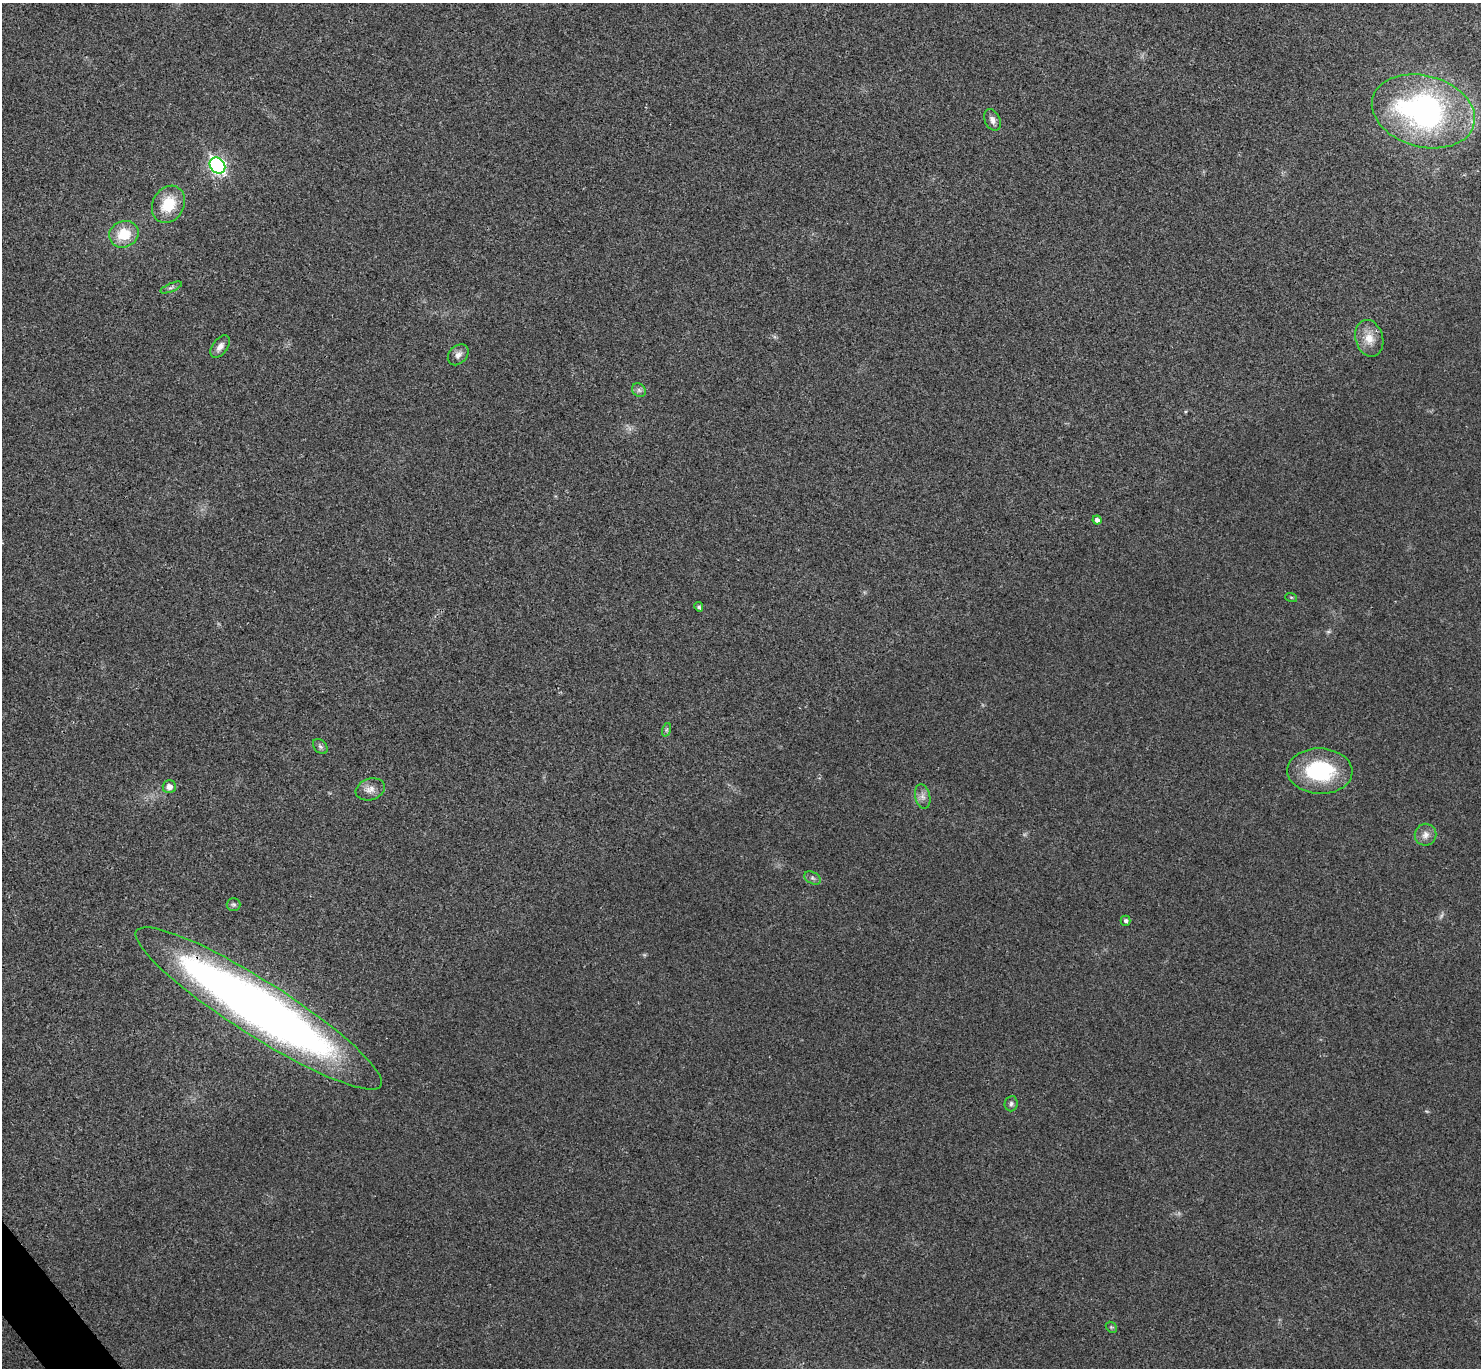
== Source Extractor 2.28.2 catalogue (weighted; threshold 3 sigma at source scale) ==
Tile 7 of 4 x 4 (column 3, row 2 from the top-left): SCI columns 2965-4443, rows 2894-4259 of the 5931 x 5927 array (HDU 1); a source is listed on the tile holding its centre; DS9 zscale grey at full resolution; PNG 1483 x 1370 px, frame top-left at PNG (2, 3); each listed source drawn as its Kron ellipse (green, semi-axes under 4 px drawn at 4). Shown black and unused: <1% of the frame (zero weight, under 3 of 4 exposures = <1% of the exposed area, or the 3 px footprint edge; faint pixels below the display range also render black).
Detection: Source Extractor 2.28.2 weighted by HDU 2 'WHT'; one run over the whole footprint, this tile lists its part. Background 0.0202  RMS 0.0059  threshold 0.0267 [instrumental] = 3 sigma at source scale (4.5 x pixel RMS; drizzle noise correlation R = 1.50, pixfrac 1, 0.05/0.05 arcsec/px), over >= 5 px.
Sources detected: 28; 2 too faint to see at this stretch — neither listed nor drawn; the other 26 listed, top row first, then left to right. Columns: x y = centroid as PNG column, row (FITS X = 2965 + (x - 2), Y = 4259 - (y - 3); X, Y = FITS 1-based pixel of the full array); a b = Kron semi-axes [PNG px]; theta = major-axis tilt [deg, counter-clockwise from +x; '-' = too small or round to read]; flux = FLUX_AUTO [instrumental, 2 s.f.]
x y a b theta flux
1423 111 52 35 -15 160
992 120 11 7 -63 2.9
217 165 9 7 -52 140
168 204 19 15 62 18
124 234 15 13 23 15
171 287 11 4 23 1.4
1369 338 19 14 -75 9
220 347 13 7 54 3.8
458 355 12 8 46 3.4
639 390 7 6 - 1.7
1097 520 4 4 - 2.7
1291 597 6 3 -18 0.66
699 607 5 4 - 1.3
666 730 7 4 71 1.1
320 747 9 6 -48 1.6
1320 771 32 22 -2 46
169 787 6 6 - 3.9
370 789 15 10 18 4.7
923 796 12 7 -77 3.2
1426 835 11 10 - 3.9
812 878 9 5 -27 1.6
234 904 7 6 - 1.4
1126 921 5 5 - 1.5
259 1008 145 27 -32 570
1011 1104 7 6 - 1.7
1111 1327 6 4 -44 0.85
Overlapping masked pixels (flux is a lower limit): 1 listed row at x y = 259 1008